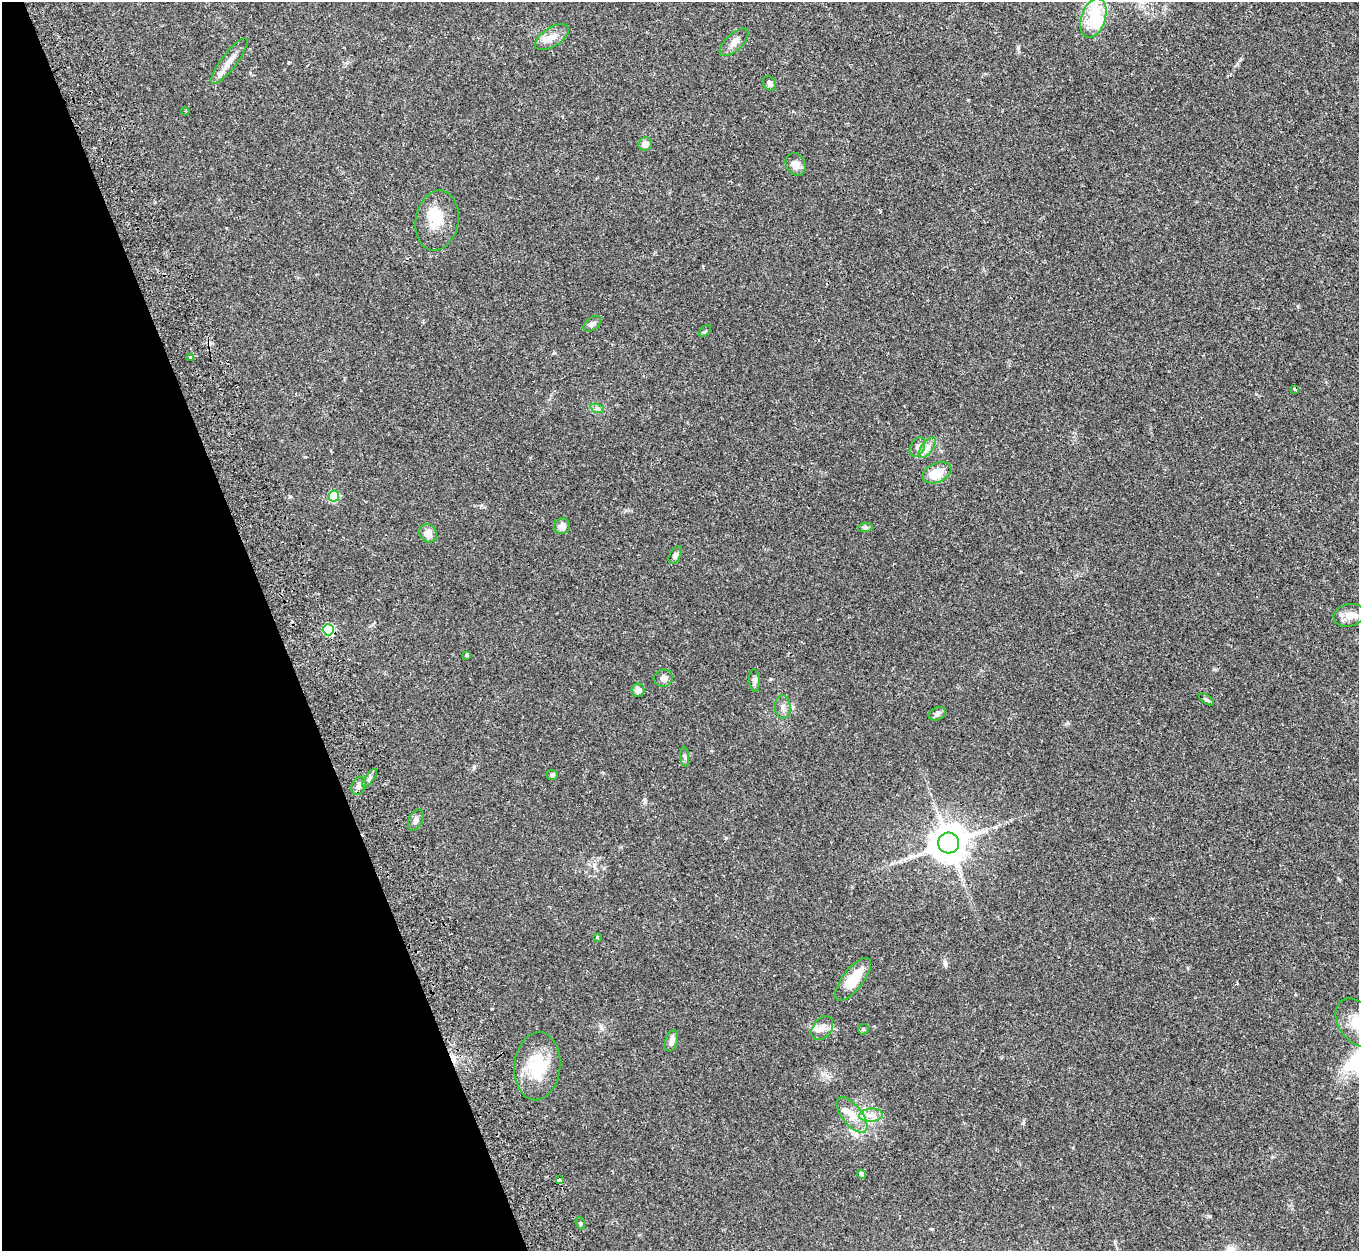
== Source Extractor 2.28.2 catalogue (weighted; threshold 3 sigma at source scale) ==
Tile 5 of 4 x 4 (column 1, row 2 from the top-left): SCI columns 72-1428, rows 2682-3930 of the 5572 x 5527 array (HDU 1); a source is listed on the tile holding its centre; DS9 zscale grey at full resolution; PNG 1361 x 1253 px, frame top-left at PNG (2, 2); each listed source drawn as its Kron ellipse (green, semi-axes under 4 px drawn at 4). Shown black and unused: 20% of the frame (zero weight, under 2 of 3 exposures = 4% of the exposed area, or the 3 px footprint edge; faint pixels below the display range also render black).
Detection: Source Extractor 2.28.2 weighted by HDU 2 'WHT'; one run over the whole footprint, this tile lists its part. Background 0.082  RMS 0.0059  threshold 0.0265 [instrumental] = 3 sigma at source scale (4.5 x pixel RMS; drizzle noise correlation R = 1.50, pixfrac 1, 0.05/0.05 arcsec/px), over >= 5 px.
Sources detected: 56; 2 inside a brighter object's white glare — neither listed nor drawn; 5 inside a brighter listed object's ellipse — not listed separately; the other 49 listed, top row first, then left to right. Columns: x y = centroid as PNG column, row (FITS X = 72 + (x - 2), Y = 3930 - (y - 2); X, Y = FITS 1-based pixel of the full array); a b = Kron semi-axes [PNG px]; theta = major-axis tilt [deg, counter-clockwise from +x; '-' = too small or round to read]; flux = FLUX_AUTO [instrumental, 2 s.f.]
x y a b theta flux
1093 18 20 12 71 17
552 37 19 9 32 5.5
734 42 18 8 43 4.1
229 61 28 7 53 6.2
769 83 8 6 -56 2
185 111 4 3 - 0.64
645 144 7 6 - 4.4
796 164 12 9 -60 3.9
437 221 30 21 80 16
592 324 10 6 39 1.9
705 331 7 4 44 0.73
190 357 3 3 - 0.98
1295 389 3 2 - 0.67
597 408 7 4 -19 1.3
917 447 10 7 65 2.4
927 447 12 5 55 3
937 473 15 9 23 11
334 496 5 5 - 22
562 526 8 8 - 3.4
865 528 7 4 2 1.1
428 533 9 8 - 4.6
675 555 10 5 61 1.6
1349 615 15 11 15 6
328 630 6 5 - 33
466 655 4 4 - 0.91
663 678 9 8 - 2.6
754 681 11 5 -85 1.5
638 690 6 6 - 2.7
1206 700 8 3 -33 0.99
783 707 12 7 -86 2.8
937 714 9 6 25 2
685 757 10 4 -85 1.3
552 775 6 5 - 0.92
370 778 11 4 54 1.7
359 786 9 7 64 2.1
416 820 11 6 66 2.3
949 843 10 10 - 1500
597 937 4 3 - 1.1
853 979 26 10 52 14
1358 1023 27 18 -52 16
822 1028 13 9 52 4
863 1029 5 5 - 0.81
671 1041 11 6 74 3
537 1066 34 23 84 24
852 1115 21 10 -51 7.8
871 1115 12 6 5 3.7
862 1174 4 4 - 2.4
559 1180 3 3 - 24
580 1223 6 4 -73 0.85
Isophote crosses this tile's border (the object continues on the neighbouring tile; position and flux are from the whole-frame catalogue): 1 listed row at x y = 1358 1023
Unlisted compact peaks at least as high as the median listed source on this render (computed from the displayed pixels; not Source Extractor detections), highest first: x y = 945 964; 1023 1123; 474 767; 1018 47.